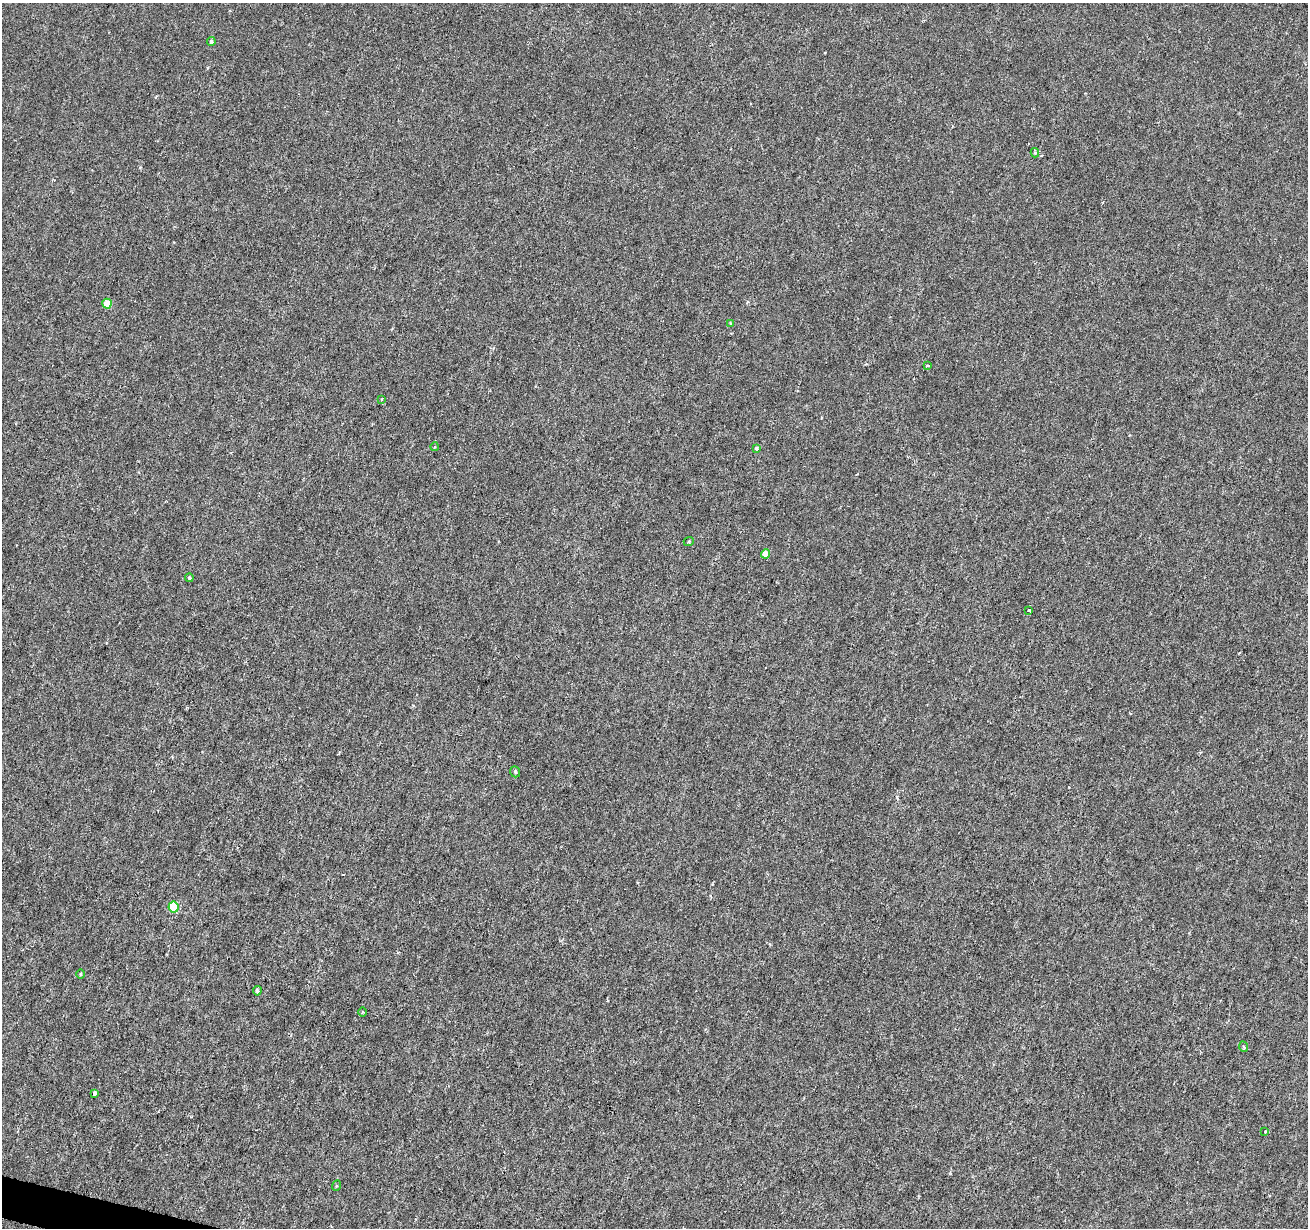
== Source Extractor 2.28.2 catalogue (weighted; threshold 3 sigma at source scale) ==
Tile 7 of 4 x 4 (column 3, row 2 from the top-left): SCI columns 2615-3920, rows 2674-3899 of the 5238 x 5411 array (HDU 1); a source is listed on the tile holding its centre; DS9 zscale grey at full resolution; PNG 1310 x 1230 px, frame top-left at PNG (2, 3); each listed source drawn as its Kron ellipse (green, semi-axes under 4 px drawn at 4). Shown black and unused: <1% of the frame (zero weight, under 3 of 6 exposures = <1% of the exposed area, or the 3 px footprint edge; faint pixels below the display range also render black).
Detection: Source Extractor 2.28.2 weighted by HDU 2 'WHT'; one run over the whole footprint, this tile lists its part. Background -2.38e-04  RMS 0.0015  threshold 0.00616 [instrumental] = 3 sigma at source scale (4.09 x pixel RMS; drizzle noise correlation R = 1.36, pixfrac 0.8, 0.0396/0.0396 arcsec/px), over >= 5 px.
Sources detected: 21; all 21 listed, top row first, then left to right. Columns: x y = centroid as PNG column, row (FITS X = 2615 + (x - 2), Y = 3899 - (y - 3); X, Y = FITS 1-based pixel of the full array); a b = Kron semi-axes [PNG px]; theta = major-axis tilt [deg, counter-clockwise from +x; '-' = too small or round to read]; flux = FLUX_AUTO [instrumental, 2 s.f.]
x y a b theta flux
211 41 4 4 - 0.25
1035 153 4 3 - 0.26
107 304 5 4 - 2.3
730 323 4 2 - 0.12
927 365 4 2 - 0.16
382 399 4 2 - 0.092
434 447 4 3 - 0.12
756 448 4 3 - 0.43
689 541 5 3 - 0.13
765 554 4 4 - 2.1
189 578 4 3 - 0.3
1029 610 3 2 - 0.17
515 772 6 4 -70 0.21
174 907 5 5 - 4.3
80 974 5 3 - 0.11
257 991 5 4 - 0.24
363 1012 4 3 - 0.13
1244 1047 5 3 - 0.16
94 1093 4 3 - 0.93
1265 1132 3 3 - 0.3
336 1186 5 3 - 0.13
Overlapping masked pixels (flux is a lower limit): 1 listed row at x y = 94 1093